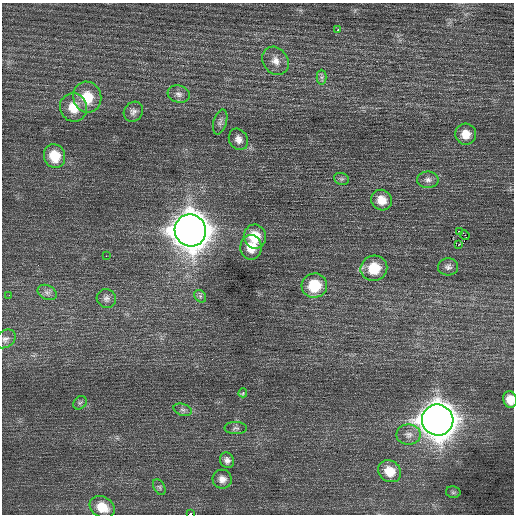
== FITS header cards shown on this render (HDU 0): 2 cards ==
NAXIS1  =                  512 / Axis length
NAXIS2  =                  512 / Axis length

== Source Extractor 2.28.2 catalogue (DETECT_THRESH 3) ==
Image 512 x 512 px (HDU 0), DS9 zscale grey, 1 PNG px = 1 image px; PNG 516 x 516 px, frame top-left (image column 1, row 512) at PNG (2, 3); each listed source drawn as its Kron ellipse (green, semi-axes under 4 px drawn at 4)
Background 0.377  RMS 0.74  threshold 2.22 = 3 sigma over >= 5 px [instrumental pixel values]
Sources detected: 43; all 43 listed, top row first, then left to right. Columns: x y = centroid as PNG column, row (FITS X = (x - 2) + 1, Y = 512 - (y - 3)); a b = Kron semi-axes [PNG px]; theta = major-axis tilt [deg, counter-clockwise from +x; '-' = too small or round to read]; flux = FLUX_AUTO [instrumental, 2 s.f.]
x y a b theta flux
338 30 3 2 - 570
275 61 15 12 -56 470
322 77 7 5 90 120
179 94 11 8 -17 250
87 97 15 14 - 1300
73 107 14 13 - 960
133 112 10 9 - 220
220 122 13 6 74 190
466 134 10 10 - 600
238 139 11 9 -60 310
54 156 12 10 -71 1300
341 179 8 5 -19 110
428 180 11 8 0 240
381 200 10 10 - 690
190 230 16 15 - 110000
459 231 4 2 - 180
465 235 5 2 - 87
255 237 12 11 - 1400
458 245 4 2 - 510
251 247 12 10 89 920
106 256 2 2 - 140
448 267 10 8 4 190
374 268 13 12 - 1400
314 286 13 12 - 1800
47 292 10 7 -26 210
9 295 2 2 - 26
200 296 7 5 -47 110
106 298 10 9 - 210
5 339 11 8 34 210
243 393 4 3 - 210
510 399 8 6 -77 530
80 403 7 6 - 110
183 410 9 6 -18 140
438 420 16 15 - 92000
236 428 11 6 0 140
408 435 12 10 0 370
227 460 8 7 - 210
390 471 12 10 -34 890
222 479 9 9 - 330
159 487 8 5 -61 120
453 492 7 5 -11 95
102 507 13 10 -29 890
191 514 3 2 - 2700
At the frame edge (FLAGS 8, measured only in part): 2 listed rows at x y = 510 399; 191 514